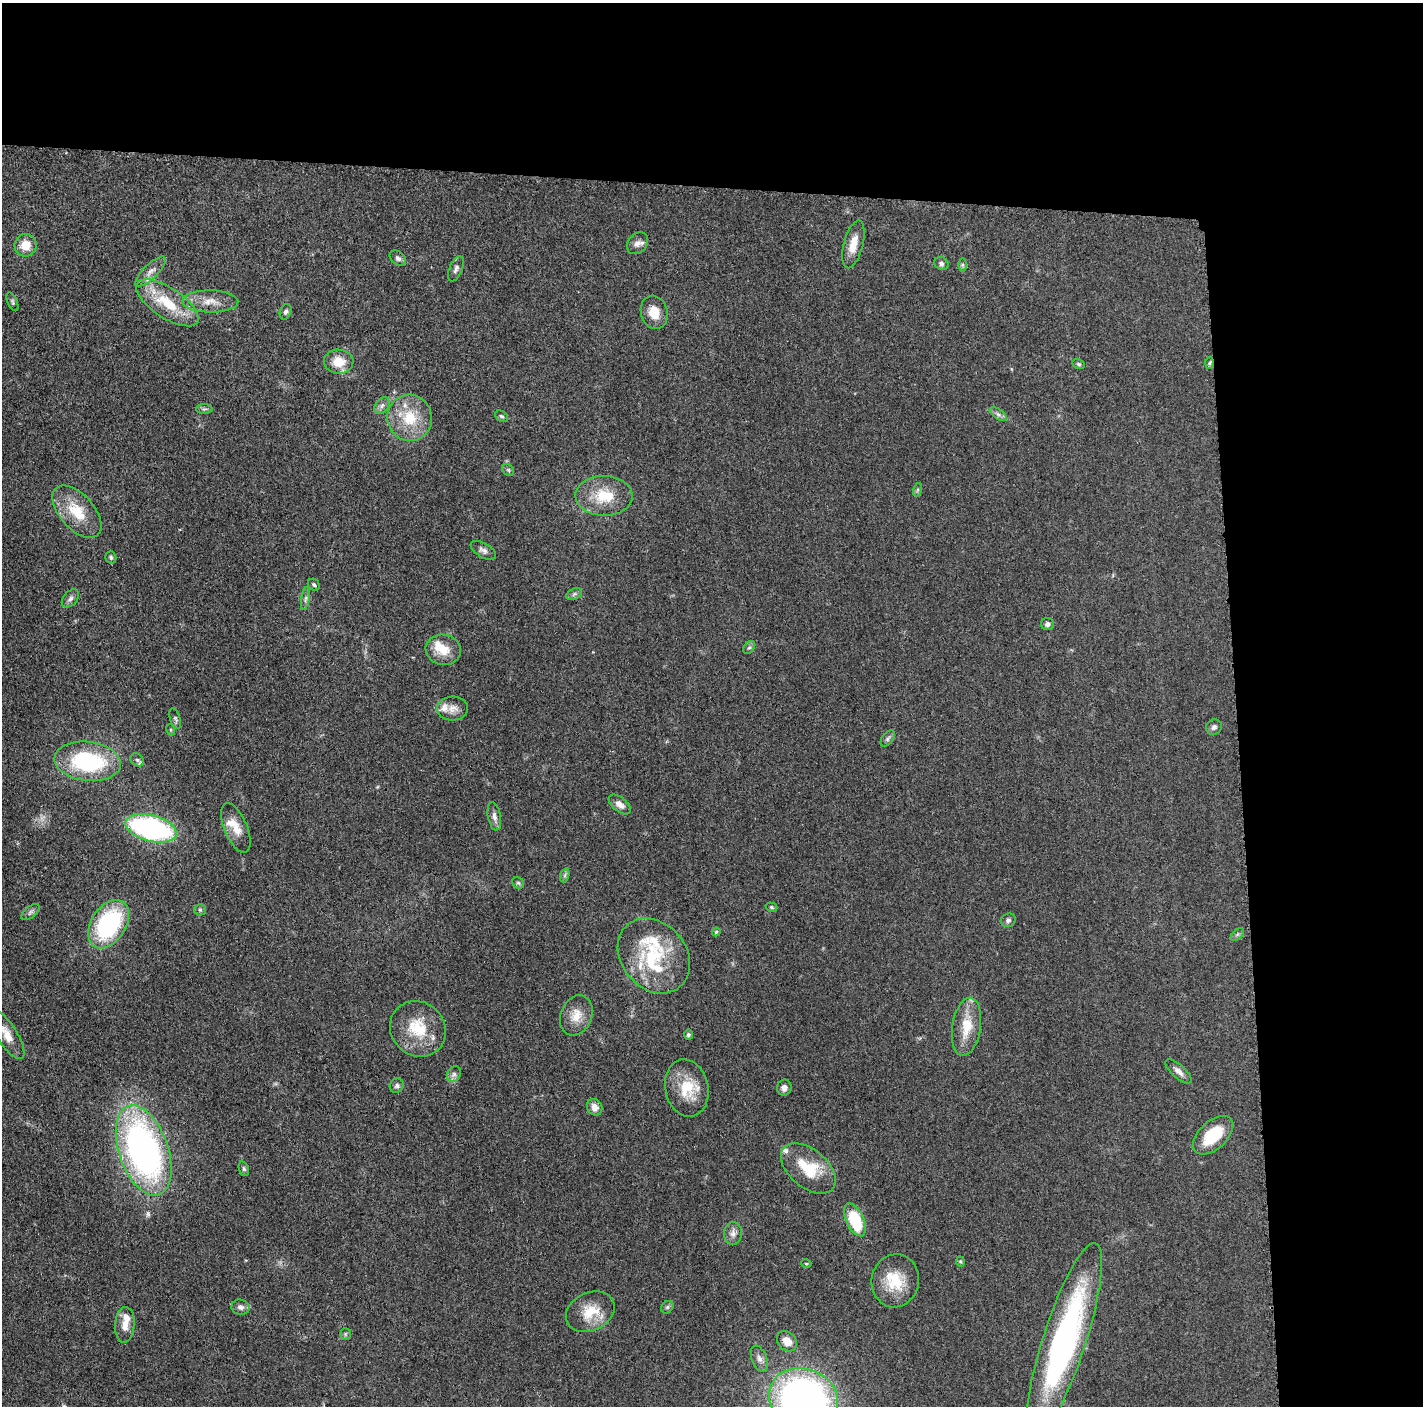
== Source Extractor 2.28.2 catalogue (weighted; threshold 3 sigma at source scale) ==
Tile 3 of 3 x 3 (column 3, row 1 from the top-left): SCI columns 2847-4267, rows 2827-4230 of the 4272 x 4250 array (HDU 1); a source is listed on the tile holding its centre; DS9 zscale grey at full resolution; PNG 1425 x 1408 px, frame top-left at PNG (2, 3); each listed source drawn as its Kron ellipse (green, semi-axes under 4 px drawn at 4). Shown black and unused: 24% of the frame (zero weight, under 3 of 5 exposures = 1% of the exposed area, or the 3 px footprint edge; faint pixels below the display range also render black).
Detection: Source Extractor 2.28.2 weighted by HDU 2 'WHT'; one run over the whole footprint, this tile lists its part. Background 0.0482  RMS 0.0054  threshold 0.0243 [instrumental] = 3 sigma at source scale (4.5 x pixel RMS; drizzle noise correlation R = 1.50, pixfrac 1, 0.05/0.05 arcsec/px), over >= 5 px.
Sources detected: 97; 1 too faint to see at this stretch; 1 inside a brighter object's white glare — neither listed nor drawn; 11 inside a brighter listed object's ellipse — not listed separately; the other 84 listed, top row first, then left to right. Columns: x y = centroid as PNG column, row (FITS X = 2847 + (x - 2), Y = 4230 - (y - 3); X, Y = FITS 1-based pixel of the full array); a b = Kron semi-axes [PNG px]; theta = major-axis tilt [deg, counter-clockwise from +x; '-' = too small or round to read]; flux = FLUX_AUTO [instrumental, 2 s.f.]
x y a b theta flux
638 243 12 9 49 3
853 244 24 9 75 8.2
26 245 11 11 - 8.4
398 258 9 6 -39 1.7
941 263 7 6 - 1.5
963 265 6 4 -90 0.82
456 269 13 6 67 2.1
151 271 20 7 44 3.9
210 301 28 11 -1 8.3
12 302 10 5 -66 1.1
167 303 36 15 -33 22
286 312 8 5 69 1.5
654 312 17 13 -74 8.2
339 362 15 12 -2 9.3
1210 363 6 4 87 0.81
1079 364 6 4 -27 0.8
382 406 9 6 51 1.8
204 409 8 5 0 1.1
998 414 10 5 -35 1.6
502 416 7 5 -36 0.97
410 418 23 22 - 19
508 470 6 5 - 0.93
917 490 7 4 71 0.87
604 496 28 20 -2 18
77 512 31 17 -48 18
483 550 14 7 -30 2.4
111 557 6 5 - 0.99
314 585 6 5 - 1
574 594 8 5 26 1.3
70 598 10 7 48 1.9
305 599 11 4 81 1.4
1047 624 6 6 - 1.9
749 647 7 5 51 1.1
443 650 17 15 -10 9.8
453 709 15 12 4 4.8
175 719 11 5 -72 1.2
1214 727 8 7 - 1.6
171 730 6 3 -72 0.66
888 739 9 5 53 1.3
137 760 7 6 - 1.3
88 761 33 19 -7 56
620 804 13 7 -39 3.5
494 816 14 6 -79 2.7
151 828 26 13 -15 110
236 828 26 11 -67 8.2
565 875 7 4 72 1.1
518 883 6 5 - 0.85
771 907 6 4 -16 0.8
200 910 6 5 - 0.96
30 912 11 5 39 1.6
1008 920 7 6 - 1.5
109 924 26 17 57 65
716 932 4 4 - 0.74
1237 934 8 4 45 1.1
654 956 41 32 -50 36
576 1015 21 15 67 8.5
966 1027 29 14 81 14
418 1029 29 26 -42 21
6 1034 29 10 -57 9.3
688 1035 5 4 - 1.2
1179 1071 16 6 -42 3.1
454 1074 8 6 64 1.9
397 1086 7 6 - 1.3
687 1088 29 21 -78 17
784 1088 8 7 - 2.9
595 1107 8 7 - 3.8
1213 1135 24 14 43 20
144 1150 47 24 -70 220
808 1168 32 19 -40 21
244 1169 7 5 -72 0.99
855 1220 17 8 -65 27
733 1233 11 9 85 3.1
960 1261 5 4 - 0.69
806 1263 5 3 - 0.46
895 1281 27 23 78 18
240 1307 9 7 -13 2.4
667 1307 7 5 45 0.94
590 1312 25 19 26 14
125 1325 18 9 87 5.5
345 1334 6 5 - 0.87
787 1341 11 9 -48 6.1
1064 1341 102 21 72 140
759 1359 13 7 -69 2.9
804 1399 35 30 -24 260
Isophote crosses this tile's border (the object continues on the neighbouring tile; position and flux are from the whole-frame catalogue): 2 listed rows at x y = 6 1034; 804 1399